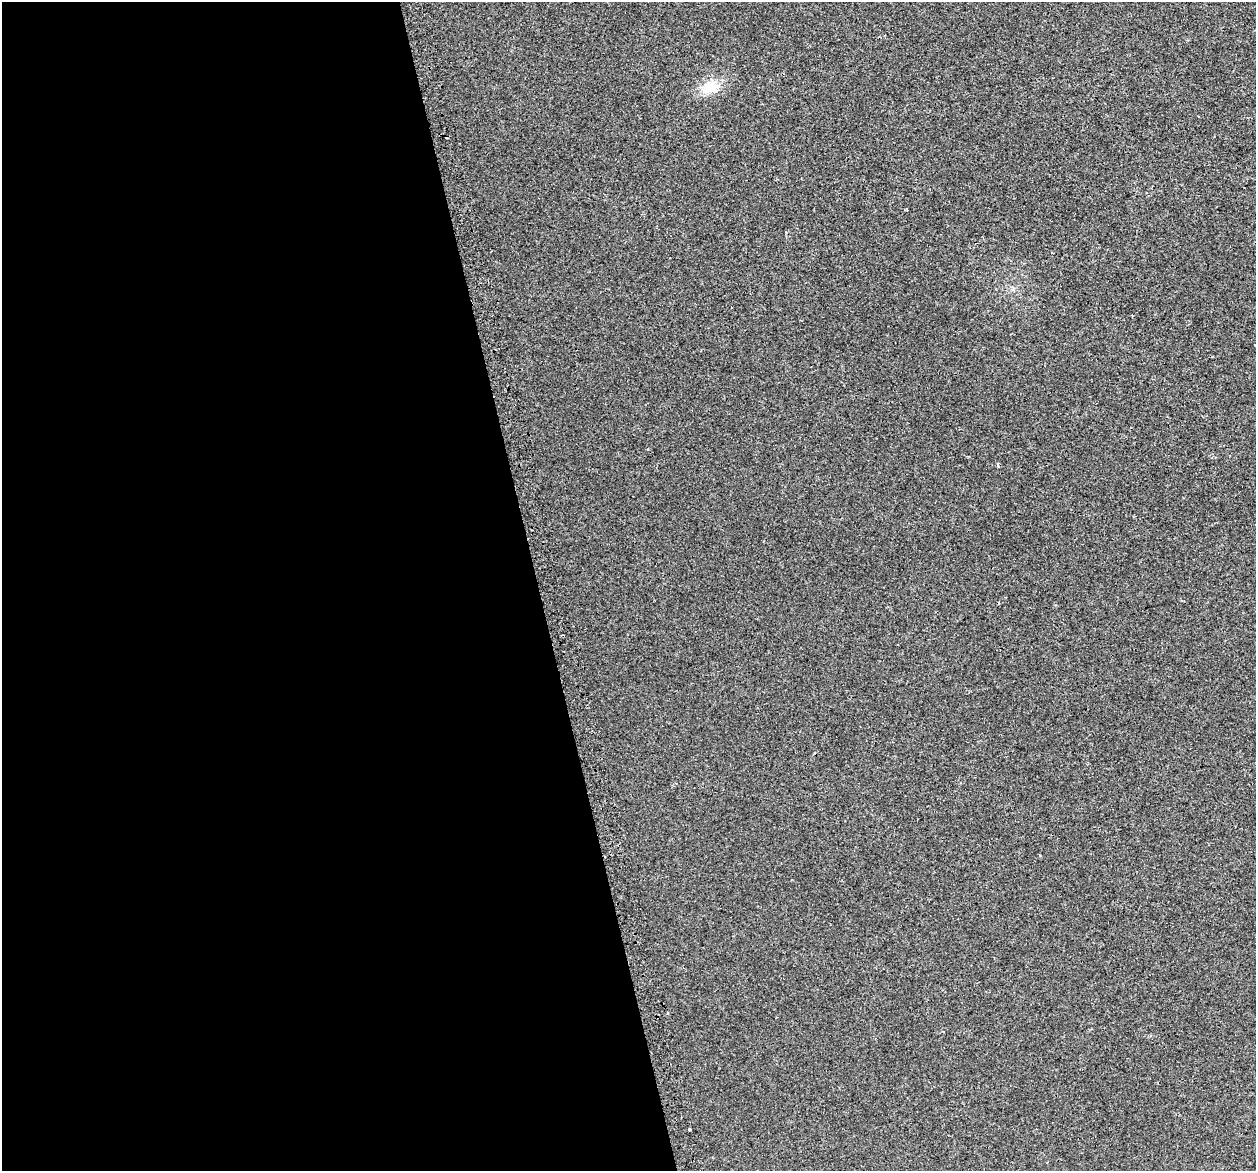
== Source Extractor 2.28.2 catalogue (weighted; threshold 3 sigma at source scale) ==
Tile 9 of 4 x 4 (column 1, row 3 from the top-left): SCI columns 30-1283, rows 1267-2435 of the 5073 x 4815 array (HDU 1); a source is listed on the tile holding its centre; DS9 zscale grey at full resolution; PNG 1258 x 1173 px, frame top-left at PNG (2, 2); no overlay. Shown black and unused: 43% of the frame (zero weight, under 2 of 3 exposures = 2% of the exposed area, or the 3 px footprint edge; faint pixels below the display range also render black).
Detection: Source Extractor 2.28.2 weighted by HDU 2 'WHT'; one run over the whole footprint, this tile lists its part. Background 0.00221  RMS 0.0046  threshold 0.0207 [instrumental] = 3 sigma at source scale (4.5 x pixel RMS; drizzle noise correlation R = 1.50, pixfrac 1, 0.0396/0.0396 arcsec/px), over >= 5 px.
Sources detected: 5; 2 cosmic-ray / hot-pixel residue — not listed; the other 3 listed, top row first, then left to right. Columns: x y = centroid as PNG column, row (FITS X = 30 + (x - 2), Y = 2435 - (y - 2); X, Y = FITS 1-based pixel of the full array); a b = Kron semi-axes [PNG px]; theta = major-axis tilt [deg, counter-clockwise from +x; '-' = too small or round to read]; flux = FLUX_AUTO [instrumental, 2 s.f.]
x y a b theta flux
710 87 18 13 25 9.3
667 1013 4 3 - 0.45
689 1129 3 3 - 1.9